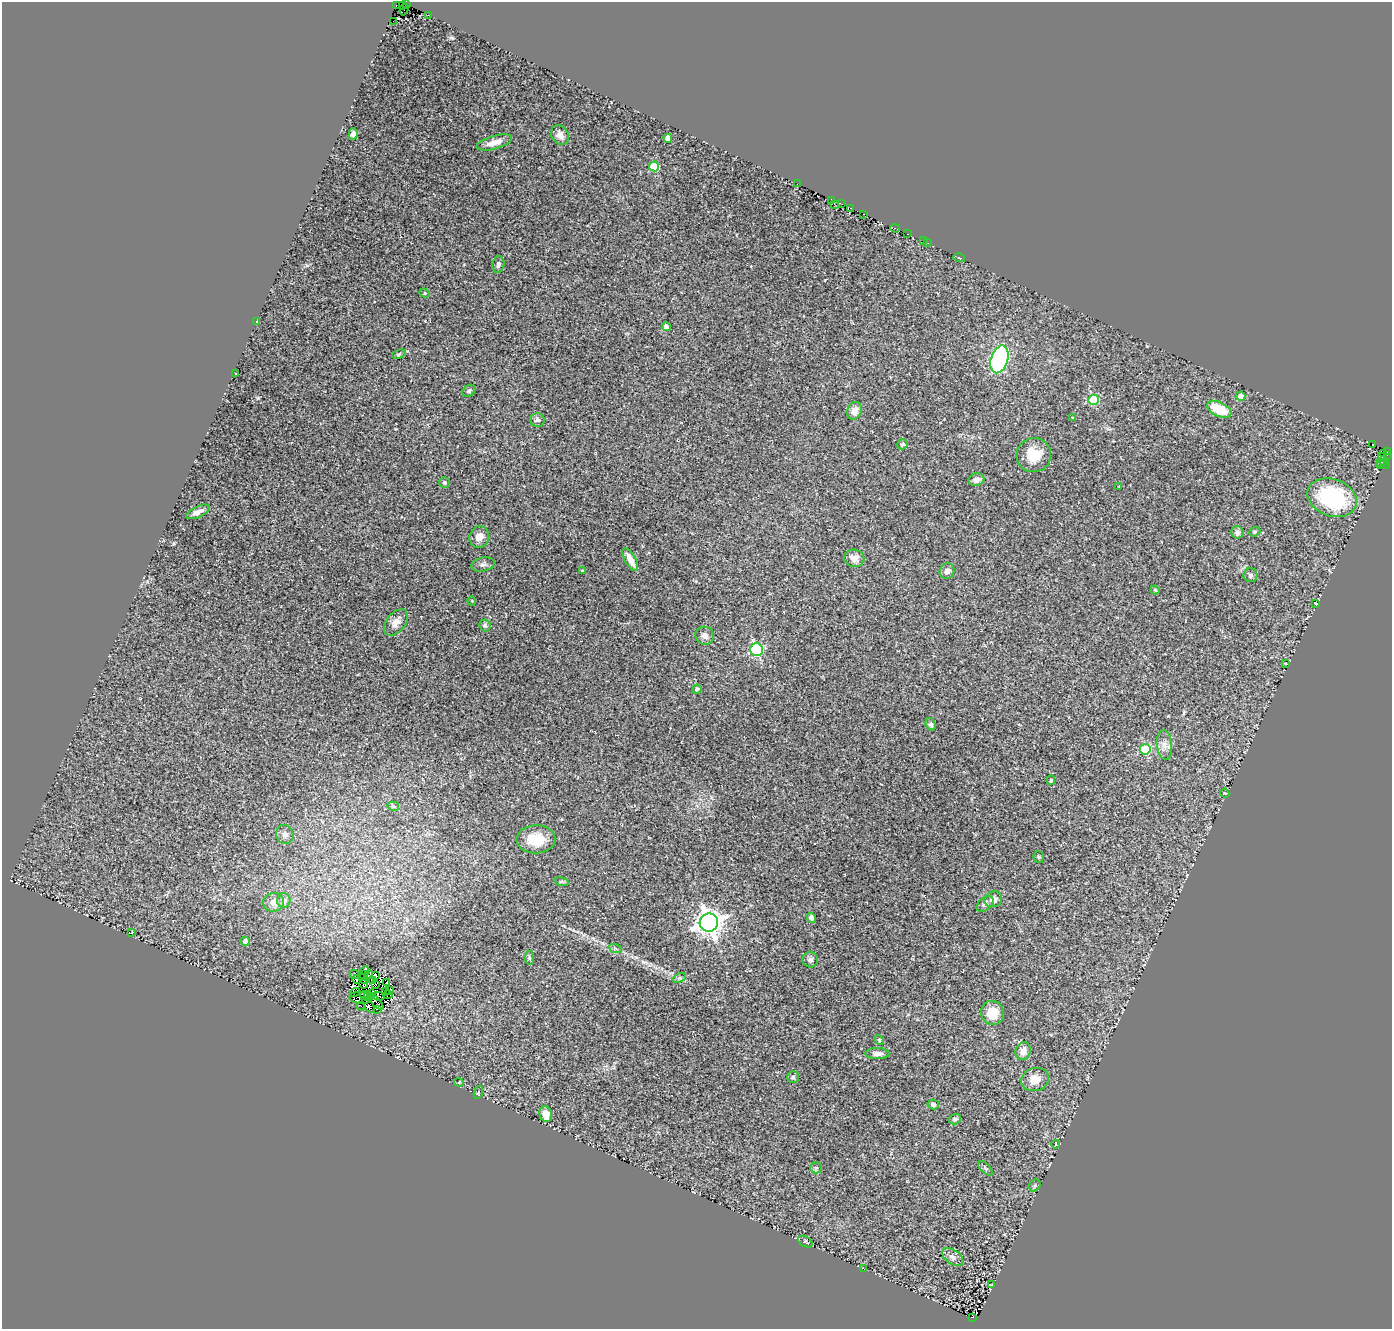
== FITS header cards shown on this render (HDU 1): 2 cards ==
NAXIS1  =                 1390
NAXIS2  =                 1327

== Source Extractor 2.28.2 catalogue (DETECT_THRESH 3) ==
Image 1390 x 1327 px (HDU 1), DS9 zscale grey, 1 PNG px = 1 image px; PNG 1394 x 1331 px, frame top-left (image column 1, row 1327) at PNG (2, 2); each listed source drawn as its Kron ellipse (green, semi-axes under 4 px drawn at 4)
Background 0.0477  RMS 0.014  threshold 0.0417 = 3 sigma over >= 5 px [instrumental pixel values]
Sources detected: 149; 14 with non-positive FLUX_AUTO (blend fragments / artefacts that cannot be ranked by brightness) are neither listed nor drawn; the other 135 listed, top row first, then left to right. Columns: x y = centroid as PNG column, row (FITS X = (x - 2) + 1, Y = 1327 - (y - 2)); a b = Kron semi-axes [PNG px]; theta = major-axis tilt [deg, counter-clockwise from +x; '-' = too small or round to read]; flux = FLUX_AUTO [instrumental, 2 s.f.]
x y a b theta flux
406 4 3 2 - 1.3
396 5 3 3 - 140
402 6 3 2 - 12
404 9 6 3 72 21
428 15 3 2 - 1.4
393 21 2 2 - 44
353 134 5 4 - 3.2
560 135 10 8 -59 6.6
668 138 4 4 - 8.5
494 142 18 6 15 11
654 166 5 5 - 32
797 184 2 2 - 2.6
831 200 3 2 - 8.8
841 203 4 2 - 0.25
834 204 3 2 - 1.2
851 208 3 3 - 12
864 214 3 2 - 16
895 228 4 3 - 17
908 234 3 2 - 4.4
923 241 2 2 - 0.94
928 243 3 2 - 1.1
959 258 6 2 -14 0.72
498 265 8 6 83 3.6
425 293 5 4 - 1.4
256 322 4 2 - 0.75
666 327 4 4 - 7.1
399 354 7 4 19 1.2
999 359 14 8 73 120
236 374 3 2 - 0.55
469 391 7 5 39 2.1
1241 396 5 4 - 6.6
1093 400 5 5 - 58
1219 409 13 7 -25 26
854 411 9 7 66 7.5
1073 418 3 3 - 1
537 420 7 7 - 2.5
902 444 5 5 - 1.6
1372 445 3 3 - 2.6
1388 451 4 2 - 4.7
1384 453 2 2 - 2.6
1034 455 17 17 - 22
1387 455 3 2 - 6.8
1382 457 3 2 - 36
1384 461 5 2 - 4.3
1380 462 3 2 - 3.5
1383 465 7 2 1 3.4
976 480 8 6 14 5.6
444 482 5 5 - 1.5
1119 487 3 2 - 0.82
1332 498 25 18 -21 91
198 512 12 5 25 7.1
1237 532 6 6 - 3.9
1255 532 6 4 22 1.3
479 537 11 9 71 7.8
854 558 10 8 -11 7.1
630 560 13 5 -61 12
483 564 12 7 12 3.2
582 571 3 3 - 1.7
947 571 8 7 - 5.2
1250 575 7 7 - 2.3
1155 590 4 4 - 1.2
472 601 4 3 - 0.66
1316 603 4 2 - 0.96
396 622 15 9 51 7.2
485 625 6 5 - 2.3
705 636 9 9 - 5.5
757 650 6 6 - 120
1285 663 3 2 - 0.76
697 689 4 4 - 3
931 724 6 5 - 2.3
1164 745 15 7 -83 6.1
1145 749 5 5 - 66
1051 780 4 3 - 1.2
1225 793 4 3 - 0.8
393 806 6 4 -14 1.6
285 835 10 8 -74 4.2
536 839 19 14 1 26
1039 857 5 5 - 1.2
562 882 7 4 -11 1.4
993 899 9 8 - 6.3
284 901 7 6 - 5.9
274 902 10 9 - 8.4
985 904 10 6 41 3
811 918 5 4 - 3.6
709 923 9 9 - 970
132 932 3 2 - 0.78
245 941 4 4 - 5.3
615 948 7 4 -19 1.8
529 958 7 4 -84 1.6
810 960 8 7 - 2.7
365 971 5 3 - 3.4
354 974 4 3 - 1.6
363 975 3 2 - 0.16
369 975 4 2 - 0.26
376 975 3 2 - 0.9
679 978 7 4 23 1.7
357 979 4 3 - 4.2
363 979 5 3 - 0.77
372 980 3 2 - 0.94
387 982 3 2 - 1.1
363 984 4 2 - 0.42
376 984 2 2 - 0.34
390 990 3 3 - 2.2
386 991 2 2 - 0.51
355 992 5 2 - 2.3
371 993 3 2 - 0.38
388 995 5 2 - 0.38
365 996 5 2 - 2.2
379 996 6 3 -10 1.3
368 997 4 2 - 2.5
361 998 11 6 -4 0.11
375 1001 11 2 -47 2.6
368 1005 10 4 -55 1.7
361 1006 4 2 - 0.2
378 1009 3 2 - 1.5
992 1013 12 11 - 19
879 1040 5 4 - 0.97
1023 1051 9 7 72 8.6
877 1054 12 5 0 4.7
793 1077 6 5 - 1.8
1035 1079 14 11 17 14
459 1082 5 4 - 1
478 1092 7 4 70 1.3
933 1104 5 5 - 3.1
546 1114 8 6 -69 9.9
955 1119 6 5 - 2
1056 1144 4 2 - 0.67
816 1168 6 5 - 1.7
985 1168 9 4 -44 1.5
1035 1185 6 5 - 1.6
805 1242 8 5 -29 1.7
953 1257 12 7 -35 4.7
864 1269 3 2 - 1.1
991 1285 4 3 - 0.95
972 1317 4 2 - 77
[14 non-positive-flux detections neither listed nor drawn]